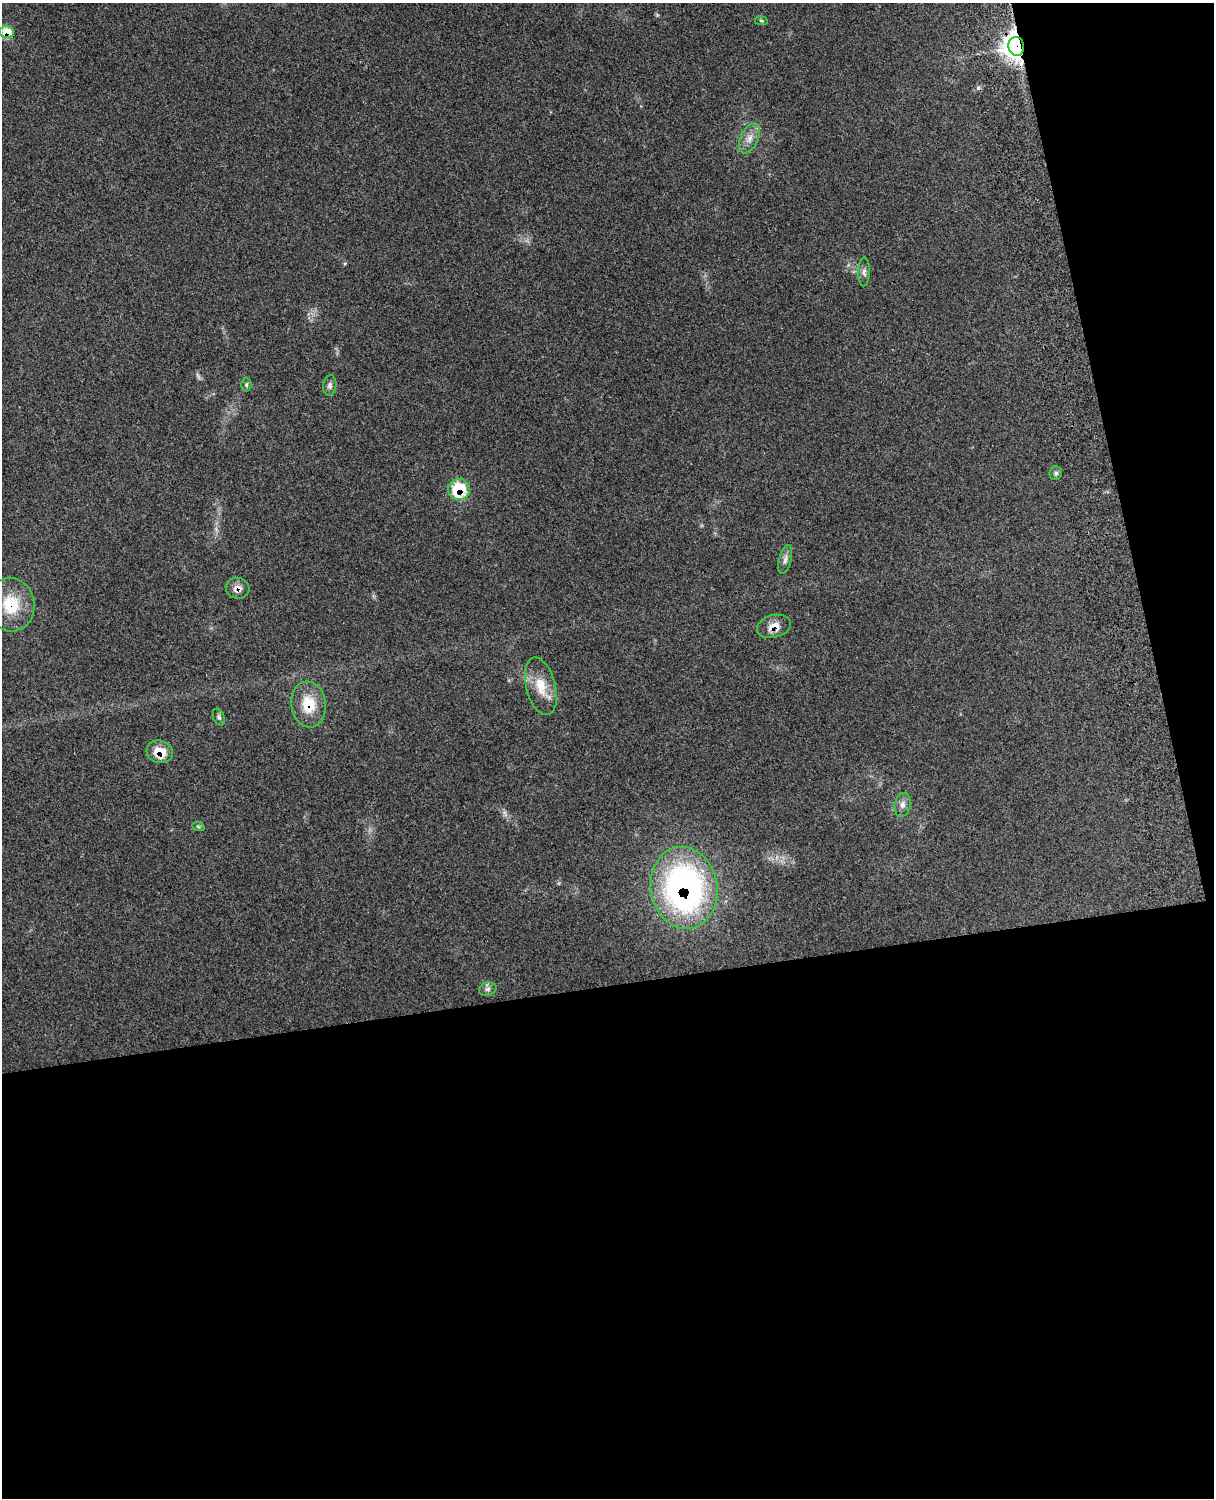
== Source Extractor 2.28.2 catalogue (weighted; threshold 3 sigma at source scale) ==
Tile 12 of 4 x 3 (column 4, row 3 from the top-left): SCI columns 3758-4969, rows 165-1660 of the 5089 x 4925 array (HDU 1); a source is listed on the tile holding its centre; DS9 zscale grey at full resolution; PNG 1216 x 1500 px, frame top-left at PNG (2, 3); each listed source drawn as its Kron ellipse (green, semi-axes under 4 px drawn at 4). Shown black and unused: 39% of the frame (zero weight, under 3 of 4 exposures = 6% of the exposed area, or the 3 px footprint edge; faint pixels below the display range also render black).
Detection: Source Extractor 2.28.2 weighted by HDU 2 'WHT'; one run over the whole footprint, this tile lists its part. Background 0.265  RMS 0.009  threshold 0.0405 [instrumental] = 3 sigma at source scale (4.5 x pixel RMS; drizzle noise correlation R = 1.50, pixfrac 1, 0.05/0.05 arcsec/px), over >= 5 px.
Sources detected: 23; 2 too faint to see at this stretch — neither listed nor drawn; the other 21 listed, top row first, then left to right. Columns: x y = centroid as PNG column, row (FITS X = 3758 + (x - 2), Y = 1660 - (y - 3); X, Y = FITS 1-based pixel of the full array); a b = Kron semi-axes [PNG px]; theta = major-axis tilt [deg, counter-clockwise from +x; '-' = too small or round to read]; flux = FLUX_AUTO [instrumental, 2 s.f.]
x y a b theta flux
761 21 6 3 -9 0.95
7 32 7 6 - 21
1016 46 9 8 - 900
749 138 16 8 64 7.7
864 272 14 6 89 3.5
246 385 7 5 90 1.6
330 385 10 6 81 3
1056 473 7 6 - 2.3
459 489 11 10 - 37
785 560 15 6 76 3.8
238 588 12 10 -9 7
11 605 27 23 -83 33
774 626 17 11 16 10
541 686 29 14 -75 20
308 704 23 17 -81 27
219 717 9 5 -67 2.1
160 752 13 11 -16 16
902 805 12 8 79 4.6
198 826 6 4 -20 1.2
684 888 41 33 -81 270
488 989 9 6 16 2.9
Overlapping masked pixels (flux is a lower limit): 9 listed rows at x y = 7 32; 1016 46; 459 489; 238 588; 11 605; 774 626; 308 704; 160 752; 684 888